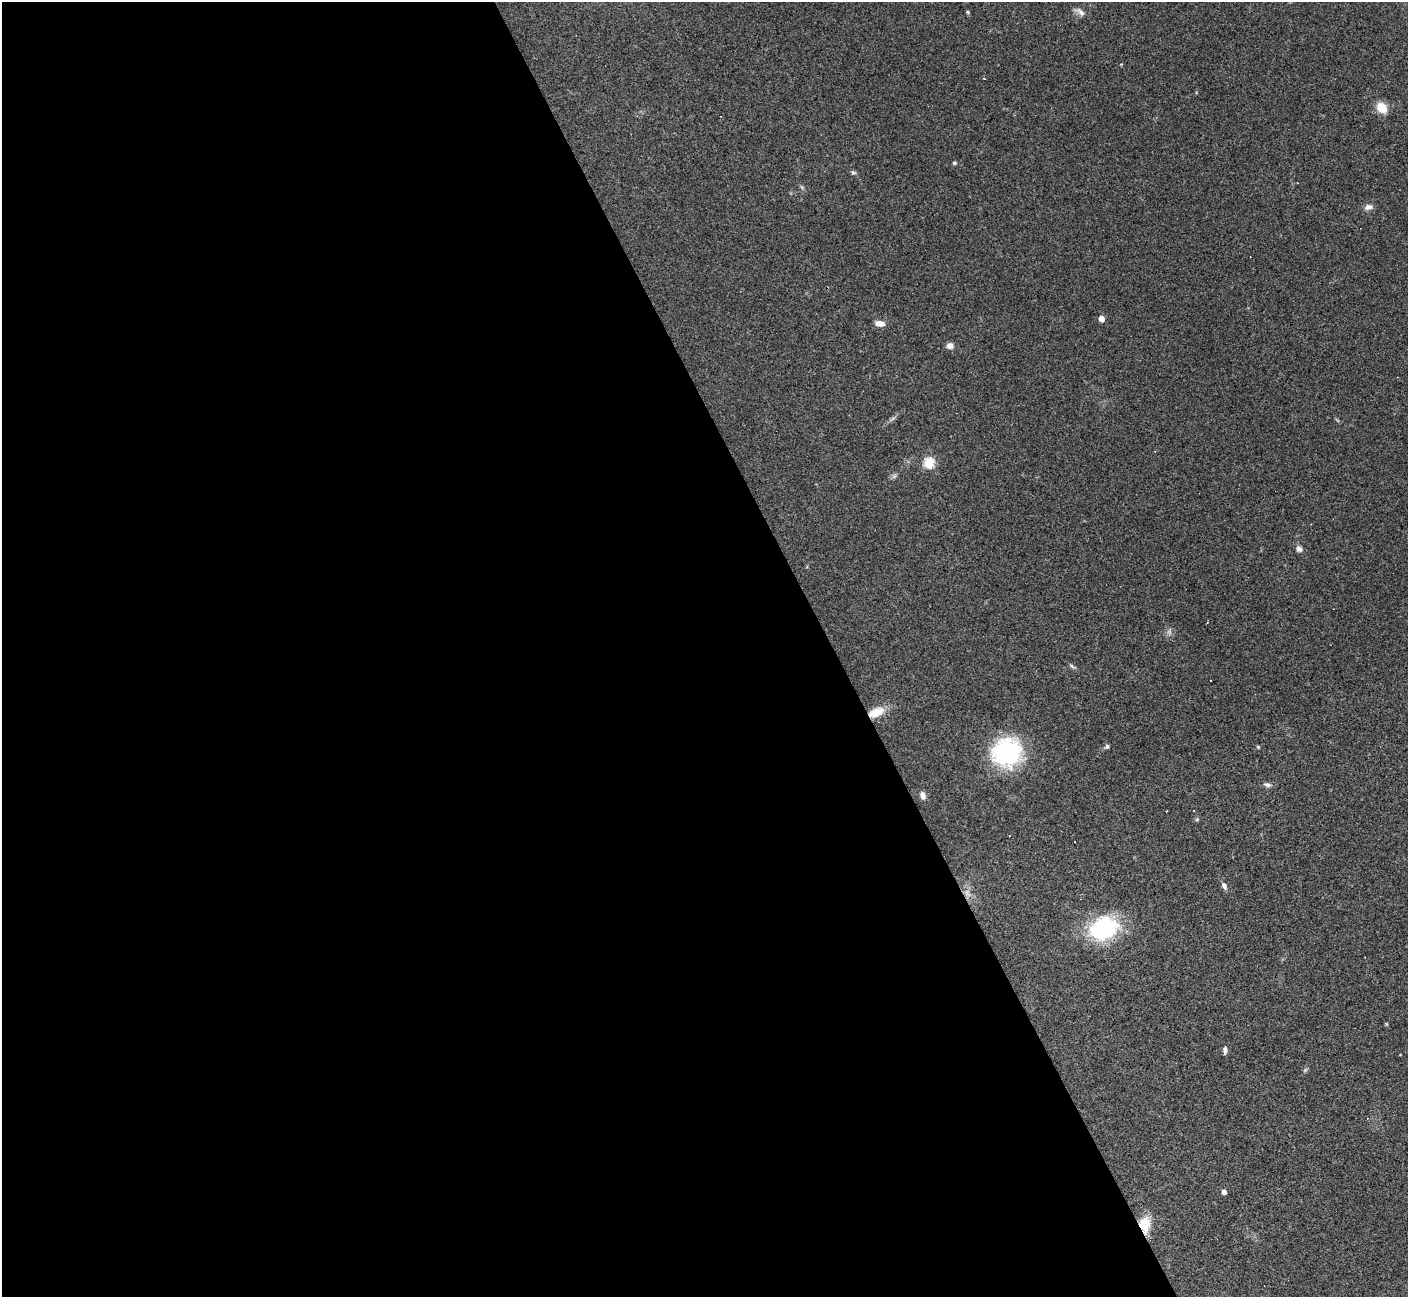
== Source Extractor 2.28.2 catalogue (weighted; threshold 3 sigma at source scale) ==
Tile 9 of 4 x 4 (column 1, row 3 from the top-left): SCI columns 1-1406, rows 1576-2870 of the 5622 x 5608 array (HDU 1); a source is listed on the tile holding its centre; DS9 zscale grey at full resolution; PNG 1410 x 1299 px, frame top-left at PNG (2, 2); no overlay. Shown black and unused: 59% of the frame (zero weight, under 3 of 4 exposures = <1% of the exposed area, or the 3 px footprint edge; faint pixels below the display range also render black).
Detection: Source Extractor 2.28.2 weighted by HDU 2 'WHT'; one run over the whole footprint, this tile lists its part. Background 0.0991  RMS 0.006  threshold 0.0269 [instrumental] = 3 sigma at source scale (4.5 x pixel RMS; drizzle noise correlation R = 1.50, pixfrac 1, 0.05/0.05 arcsec/px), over >= 5 px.
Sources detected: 39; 1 too faint to see at this stretch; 10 cosmic-ray / hot-pixel residue — not listed; the other 28 listed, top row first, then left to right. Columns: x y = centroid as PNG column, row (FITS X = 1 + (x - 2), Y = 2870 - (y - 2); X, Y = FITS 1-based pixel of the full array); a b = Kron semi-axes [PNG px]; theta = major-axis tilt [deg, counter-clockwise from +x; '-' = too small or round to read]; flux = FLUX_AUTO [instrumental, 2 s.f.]
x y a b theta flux
968 12 5 4 - 0.73
1080 12 16 7 -38 3.1
1121 64 4 3 - 0.82
1382 108 12 9 -46 10
954 163 4 4 - 1.2
853 172 8 5 -18 1.1
1368 207 10 7 14 3
1101 319 4 4 - 6.9
880 323 11 6 -9 4.2
950 346 8 7 - 3
929 463 5 5 - 48
894 476 8 5 45 1.3
1299 549 7 6 - 2.6
1072 666 9 4 -42 1.2
876 712 21 10 22 10
1107 747 6 5 - 1.2
1258 747 5 4 - 0.62
1007 752 28 26 34 70
1267 785 11 5 -9 1.9
923 795 11 7 -73 2.7
1197 819 5 5 - 0.86
1224 886 8 5 -61 2.2
967 893 13 6 -57 3.4
1104 928 34 26 21 50
1386 1024 5 3 - 0.56
1225 1050 11 4 88 1.7
1224 1192 4 4 - 3.2
1145 1224 21 14 -88 12
Overlapping masked pixels (flux is a lower limit): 2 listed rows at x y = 876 712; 1145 1224